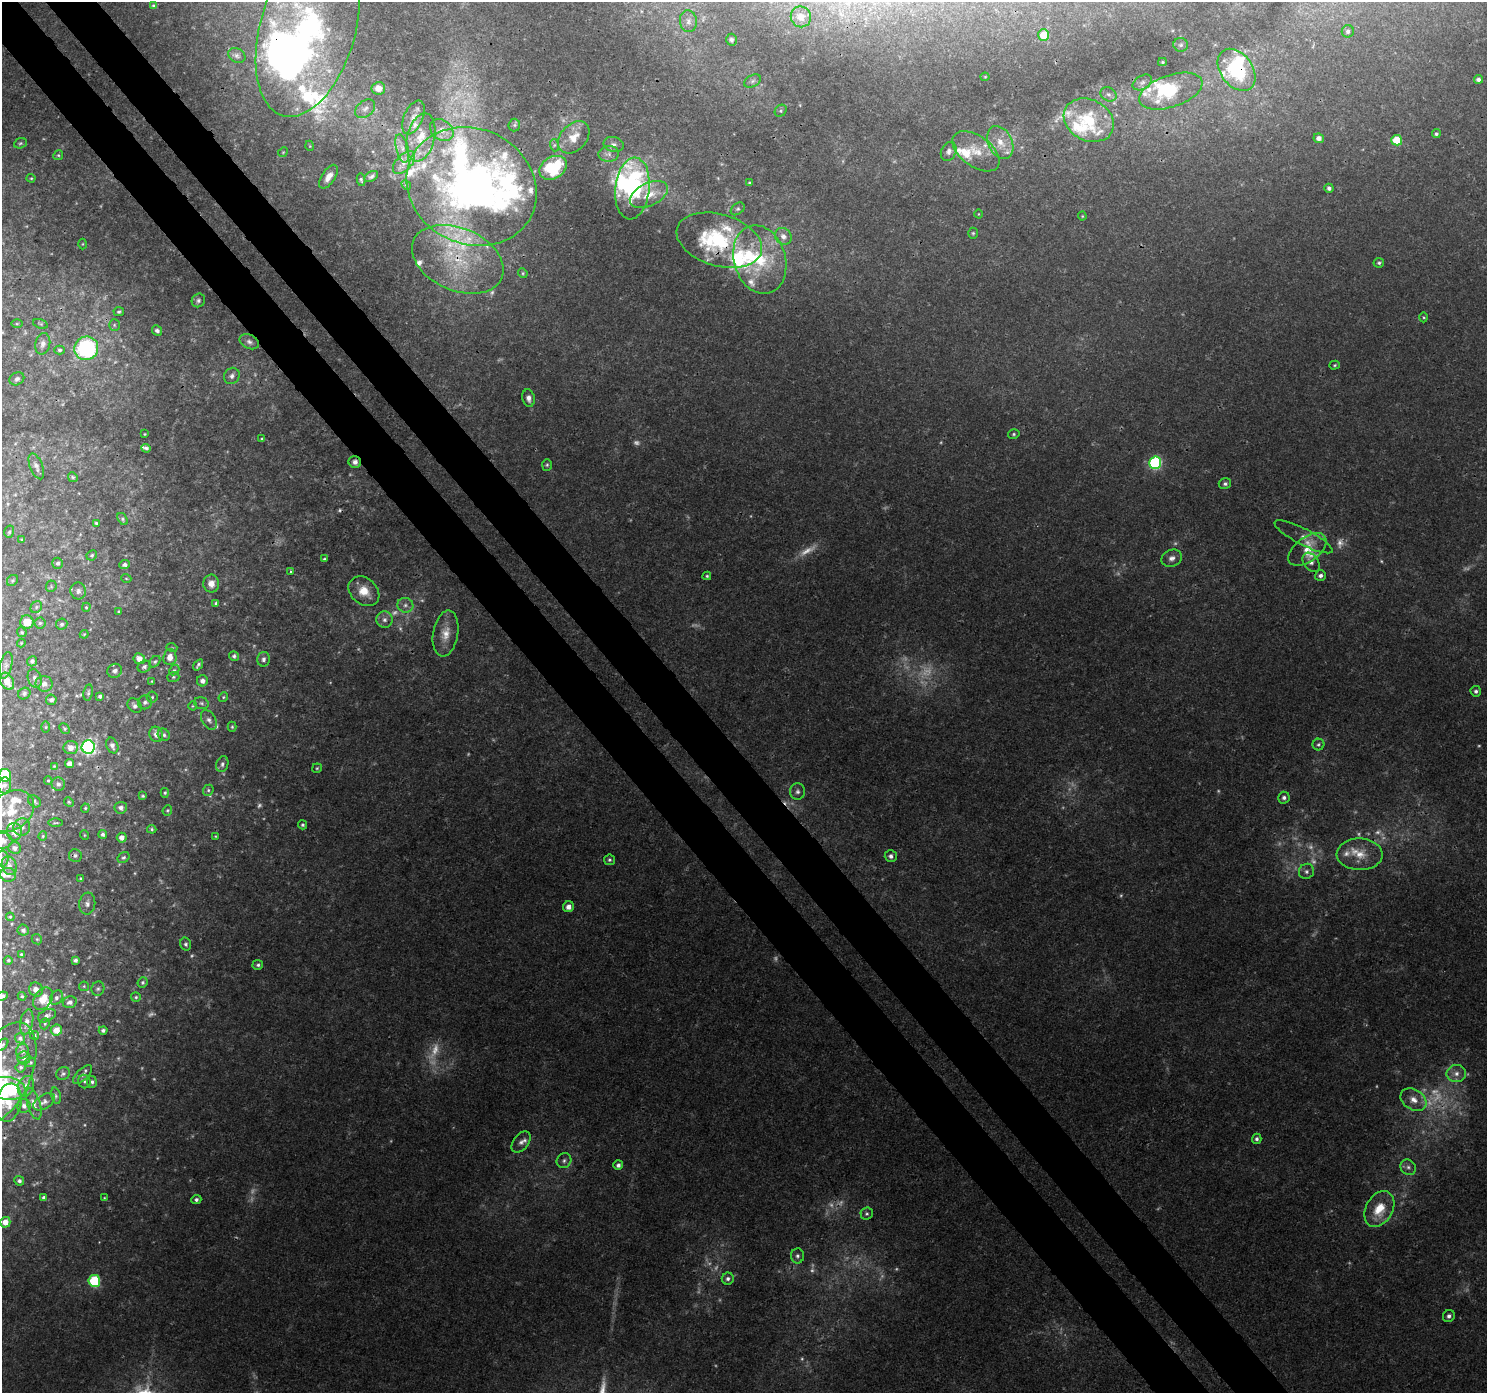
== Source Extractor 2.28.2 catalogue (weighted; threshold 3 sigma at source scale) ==
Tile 11 of 4 x 4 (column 3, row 3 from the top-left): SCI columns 3017-4501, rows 1566-2956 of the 6038 x 5976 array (HDU 1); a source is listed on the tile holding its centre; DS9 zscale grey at full resolution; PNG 1489 x 1395 px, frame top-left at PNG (2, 2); each listed source drawn as its Kron ellipse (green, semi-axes under 4 px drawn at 4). Shown black and unused: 7% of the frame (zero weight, under 3 of 4 exposures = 5% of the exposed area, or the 3 px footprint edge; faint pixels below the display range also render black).
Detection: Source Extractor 2.28.2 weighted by HDU 2 'WHT'; one run over the whole footprint, this tile lists its part. Background 0.011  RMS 0.0015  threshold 0.00658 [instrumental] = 3 sigma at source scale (4.5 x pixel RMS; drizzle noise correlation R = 1.50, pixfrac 1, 0.0396/0.0396 arcsec/px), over >= 5 px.
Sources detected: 374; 57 too faint to see at this stretch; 3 inside a brighter object's white glare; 2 cosmic-ray / hot-pixel residue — neither listed nor drawn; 48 inside a brighter listed object's ellipse — not listed separately; the other 264 listed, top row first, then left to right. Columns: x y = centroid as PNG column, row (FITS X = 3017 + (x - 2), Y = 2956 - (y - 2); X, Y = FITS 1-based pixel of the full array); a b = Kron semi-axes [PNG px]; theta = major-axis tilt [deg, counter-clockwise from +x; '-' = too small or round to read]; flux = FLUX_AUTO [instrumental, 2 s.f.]
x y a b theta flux
154 6 4 4 - 0.32
801 17 10 10 - 0.96
688 21 11 8 -81 0.78
308 29 90 47 74 46
1348 31 6 6 - 0.44
1043 35 6 5 - 3.3
731 40 6 5 - 0.36
1181 45 7 6 - 0.4
237 56 9 6 -31 0.44
1162 62 4 4 - 0.2
1237 70 23 16 -54 9.4
985 77 4 4 - 0.15
1478 79 4 4 - 0.44
753 81 9 6 28 0.43
1142 82 10 6 31 0.64
378 88 7 6 - 1.4
1171 91 33 16 19 6.4
1108 94 8 6 -29 0.47
365 109 11 8 40 0.77
781 111 6 5 - 0.28
413 117 18 9 66 1.6
1089 120 26 20 -27 7.4
514 125 6 6 - 0.29
442 130 13 10 -37 1.2
1436 134 4 4 - 0.26
421 137 24 13 76 3.4
574 137 18 13 48 2.3
1319 138 5 4 - 0.73
1397 140 5 5 - 5.2
20 143 6 5 - 0.27
1000 143 17 12 -64 2.2
614 144 10 7 -13 0.61
554 145 6 4 -73 0.24
310 146 5 3 - 0.12
402 148 14 6 -75 0.94
949 151 10 7 63 0.67
976 151 27 15 -36 3.3
283 152 5 4 - 0.17
609 154 10 8 5 0.68
58 155 5 4 - 0.22
404 162 14 7 47 1.1
553 168 14 11 32 7.9
371 176 7 4 33 0.35
329 177 13 6 56 1.2
31 178 4 4 - 0.16
361 180 6 4 -80 0.25
749 182 4 4 - 0.15
406 185 5 4 - 0.19
472 186 67 57 -26 86
632 188 31 17 84 21
1329 188 4 4 - 0.43
649 195 20 11 26 2.6
738 209 8 5 39 0.31
978 214 4 3 - 0.11
1082 216 4 4 - 0.13
973 233 5 4 - 0.21
783 236 9 7 -45 0.85
719 240 44 26 -17 14
83 244 5 3 - 0.13
458 259 48 31 -23 15
760 260 35 26 -73 9.8
1379 263 5 5 - 0.26
523 273 5 4 - 0.19
198 300 7 6 - 0.4
119 312 5 4 - 0.29
1424 317 5 3 - 0.18
17 324 6 4 0 0.16
40 324 7 4 -20 0.23
114 325 6 5 - 0.29
157 331 5 4 - 0.5
249 342 10 7 -26 0.57
43 344 11 7 77 0.79
86 348 12 11 - 18
59 350 5 4 - 0.28
1335 365 5 4 - 0.2
232 376 8 7 - 0.64
17 379 8 6 30 0.43
529 398 9 6 -79 0.82
144 434 3 2 - 0.1
1014 434 6 4 15 0.24
262 439 3 3 - 0.19
146 448 5 4 - 0.37
355 462 6 5 - 0.59
1155 463 6 6 - 21
547 465 6 5 - 0.26
36 466 13 6 -68 0.68
73 477 5 4 - 0.22
1225 484 6 5 - 0.4
122 519 6 4 -54 0.26
96 523 4 3 - 0.22
9 532 6 5 - 0.26
1303 537 32 8 -27 1.5
22 539 3 2 - 0.13
1307 549 22 12 37 2.4
92 555 5 4 - 0.26
1172 558 10 8 21 0.83
324 559 3 3 - 0.21
1311 562 10 7 -55 0.7
58 563 5 5 - 0.39
125 564 5 4 - 0.43
290 571 3 3 - 0.23
707 576 4 4 - 0.21
1320 576 5 5 - 0.44
126 578 5 3 - 0.13
12 580 6 5 - 0.21
211 584 9 8 - 1.2
51 586 6 5 - 0.22
78 591 8 8 - 0.58
364 591 17 13 -41 2.5
216 603 4 4 - 0.27
405 605 8 7 - 0.65
36 607 6 5 - 0.29
86 607 4 3 - 0.16
119 611 3 3 - 0.18
384 620 8 8 - 0.72
27 622 6 6 - 2.2
40 623 5 5 - 0.28
62 624 6 5 - 0.29
22 632 5 4 - 0.19
84 634 4 3 - 0.14
446 634 23 12 80 2.4
21 643 4 4 - 0.14
172 648 5 3 - 0.15
234 656 5 5 - 0.36
170 657 8 6 85 1.4
139 659 6 5 - 1.1
264 659 7 6 - 0.52
32 661 5 4 - 0.38
155 662 6 4 48 0.27
198 665 6 3 54 0.31
6 666 13 6 77 0.71
144 667 7 5 25 0.4
174 670 5 4 - 0.23
115 671 7 7 - 0.62
173 677 6 5 - 0.24
35 678 9 7 -69 0.54
7 681 9 6 -63 1.9
152 681 3 3 - 0.15
202 681 5 5 - 0.68
44 684 8 8 - 0.93
1476 691 5 5 - 0.39
88 692 8 4 80 0.29
24 693 6 5 - 0.37
100 696 4 3 - 0.43
152 697 5 5 - 0.24
223 697 5 4 - 0.19
51 700 5 5 - 0.4
145 702 7 6 - 0.44
201 703 7 5 -16 0.33
135 706 8 6 -47 0.59
193 706 4 4 - 0.16
209 720 11 6 -59 0.59
46 727 5 3 - 0.16
232 727 5 4 - 0.22
64 728 6 4 -46 0.22
156 734 7 6 - 1.1
164 735 6 5 - 0.37
1318 744 6 6 - 0.3
112 745 8 5 -67 0.66
88 747 7 6 - 37
71 748 7 6 - 1.1
70 764 4 4 - 1
222 764 8 6 74 0.43
54 766 3 3 - 0.12
317 768 5 4 - 0.2
5 775 6 6 - 9.5
48 780 4 4 - 0.17
58 784 7 6 - 0.45
5 785 8 6 87 0.75
208 790 6 5 - 0.28
798 791 8 7 - 0.55
165 793 5 4 - 0.23
143 796 4 3 - 0.21
1284 798 6 6 - 0.46
34 801 7 5 -38 0.28
69 802 5 4 - 0.2
85 808 4 4 - 0.19
121 808 6 6 - 0.56
167 810 5 4 - 0.19
11 811 25 18 35 4.6
56 823 7 3 0 0.18
302 825 4 4 - 0.25
22 827 9 8 - 0.79
152 829 4 4 - 0.22
14 832 8 7 - 1.2
103 834 4 4 - 0.31
84 835 5 3 - 0.12
43 836 4 4 - 0.17
215 836 3 3 - 0.13
122 838 5 5 - 0.85
2 841 11 8 7 1.5
15 848 6 6 - 0.59
1360 854 23 16 -2 3.3
75 855 6 6 - 0.38
891 856 6 5 - 0.54
124 857 6 5 - 0.32
2 859 8 6 -89 0.51
609 860 5 5 - 0.28
9 866 9 7 -72 0.83
1306 871 8 7 - 0.51
8 875 8 7 - 0.61
81 879 4 3 - 0.16
87 904 11 8 82 0.68
568 907 5 5 - 0.91
10 917 4 4 - 0.18
23 930 5 5 - 0.47
37 939 5 4 - 0.19
186 944 6 5 - 0.37
21 954 4 4 - 0.25
8 960 4 4 - 0.25
75 960 4 4 - 0.39
258 965 5 5 - 0.35
143 982 5 5 - 0.29
84 986 5 5 - 0.17
98 989 7 6 - 0.38
36 990 7 6 - 0.99
2 996 6 3 25 0.51
22 996 4 4 - 0.2
136 997 5 4 - 0.24
56 998 7 6 - 0.46
43 999 12 8 55 2.5
70 1002 7 6 - 0.6
47 1016 9 6 27 0.53
27 1022 13 6 79 0.82
45 1024 6 4 68 0.22
56 1030 6 5 - 1.7
103 1030 4 4 - 0.39
34 1035 4 4 - 0.22
20 1038 5 4 - 0.35
2 1045 7 4 48 0.25
22 1051 7 6 - 0.55
24 1058 6 6 - 0.58
31 1062 5 5 - 0.23
21 1067 5 5 - 0.29
3 1073 54 28 66 10
1456 1073 10 8 3 1
63 1074 7 6 - 0.36
83 1074 12 5 43 0.58
84 1082 7 6 - 0.32
92 1082 5 5 - 0.36
26 1086 11 7 71 0.97
7 1088 19 11 -7 11
56 1096 8 5 -77 0.31
1413 1100 14 10 -33 1.6
44 1102 12 7 31 0.62
9 1103 19 12 77 2.5
34 1104 16 6 -73 0.92
24 1106 7 6 - 0.48
1257 1139 5 4 - 0.34
521 1142 12 7 51 0.83
564 1161 8 7 - 0.49
618 1165 5 5 - 0.51
1408 1167 8 7 - 0.56
19 1181 5 4 - 0.42
44 1198 4 3 - 0.43
104 1198 4 3 - 0.13
196 1200 5 4 - 0.42
1379 1209 19 13 61 3.8
867 1214 6 6 - 0.32
5 1222 5 5 - 1.5
797 1256 7 6 - 0.45
728 1279 6 6 - 0.44
94 1281 6 6 - 14
1449 1316 6 5 - 0.48
Overlapping masked pixels (flux is a lower limit): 7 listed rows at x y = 308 29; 1237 70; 472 186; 719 240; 458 259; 355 462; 1155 463
Isophote crosses this tile's border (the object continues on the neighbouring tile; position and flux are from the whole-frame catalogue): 8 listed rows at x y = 308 29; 5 775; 11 811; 2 841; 2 859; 2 996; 2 1045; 3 1073